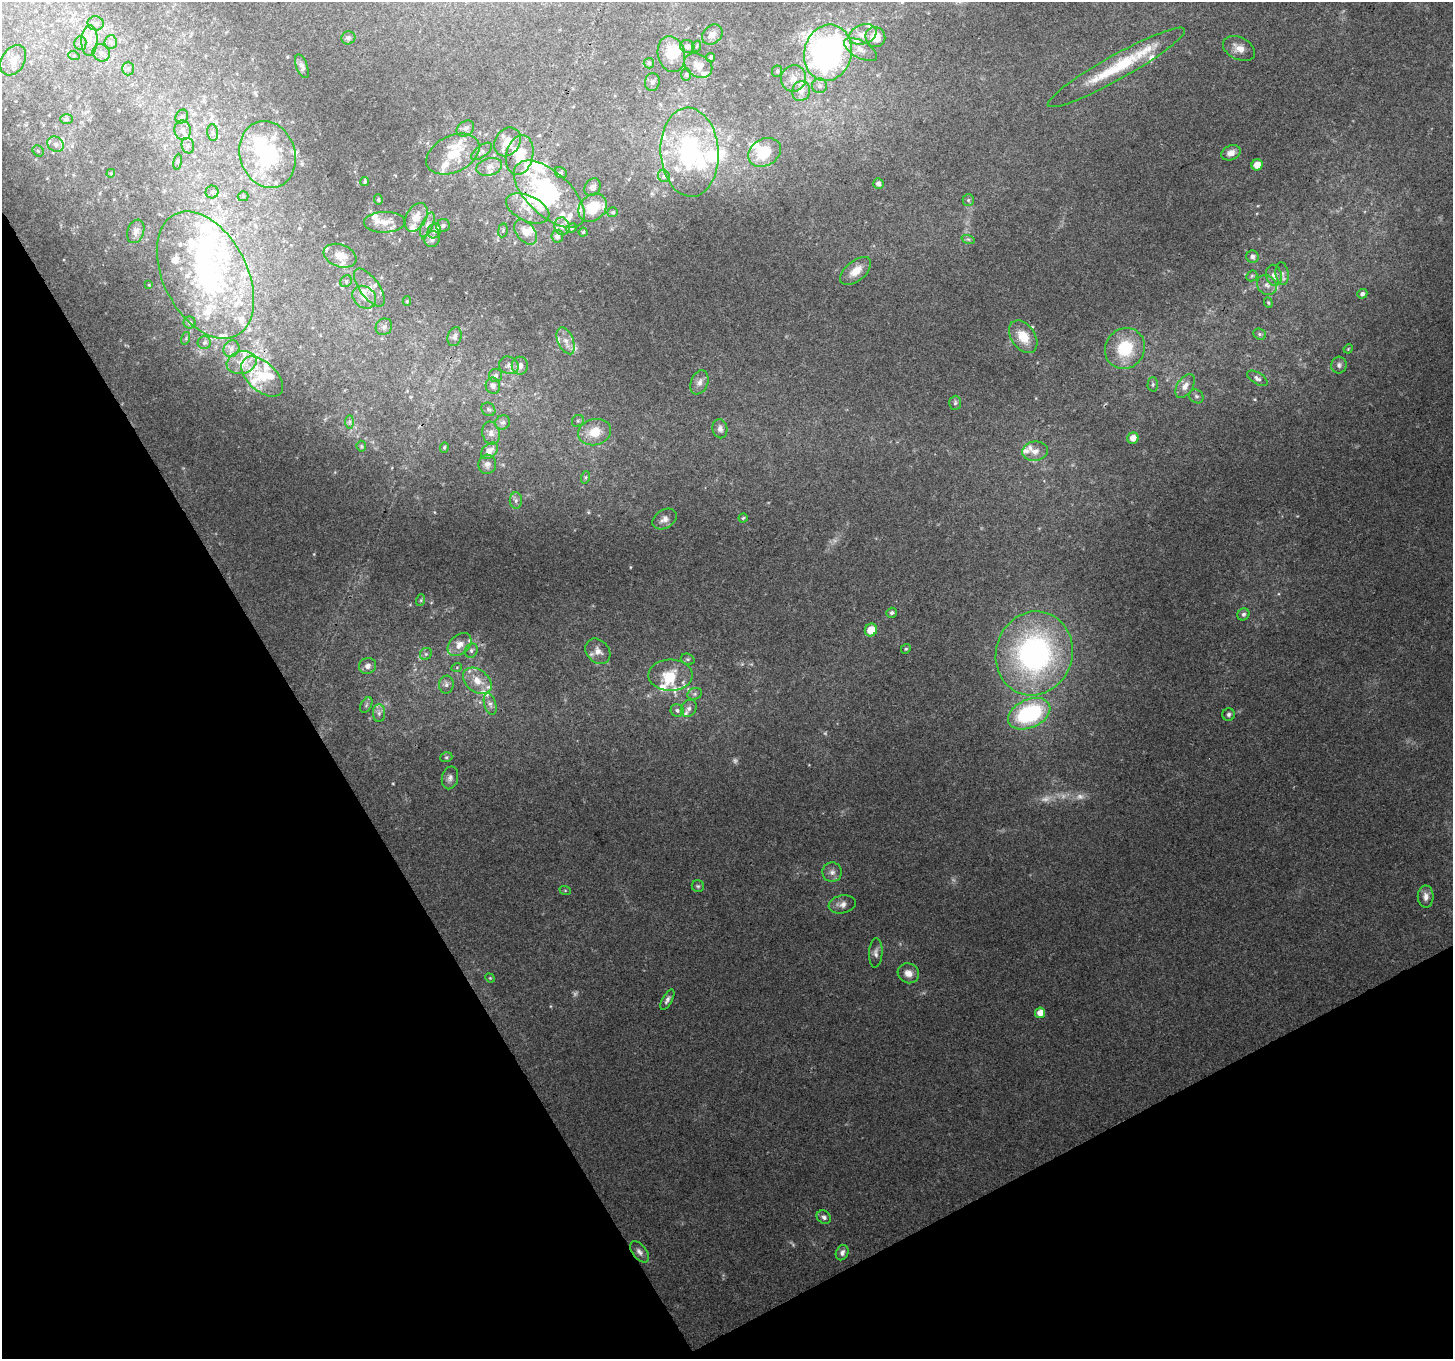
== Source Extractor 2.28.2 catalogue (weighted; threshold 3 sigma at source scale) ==
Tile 14 of 4 x 4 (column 2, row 4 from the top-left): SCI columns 1453-2903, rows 109-1465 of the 5811 x 5704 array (HDU 1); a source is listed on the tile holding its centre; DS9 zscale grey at full resolution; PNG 1455 x 1361 px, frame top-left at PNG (2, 2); each listed source drawn as its Kron ellipse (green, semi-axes under 4 px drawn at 4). Shown black and unused: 28% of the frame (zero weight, under 3 of 4 exposures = <1% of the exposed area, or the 3 px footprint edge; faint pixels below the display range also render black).
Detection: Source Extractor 2.28.2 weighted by HDU 2 'WHT'; one run over the whole footprint, this tile lists its part. Background 0.1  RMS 0.0054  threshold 0.0242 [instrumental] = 3 sigma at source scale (4.5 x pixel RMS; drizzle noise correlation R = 1.50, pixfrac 1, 0.0396/0.0396 arcsec/px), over >= 5 px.
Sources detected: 247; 8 too faint to see at this stretch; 6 inside a brighter object's white glare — neither listed nor drawn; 62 inside a brighter listed object's ellipse — not listed separately; the other 171 listed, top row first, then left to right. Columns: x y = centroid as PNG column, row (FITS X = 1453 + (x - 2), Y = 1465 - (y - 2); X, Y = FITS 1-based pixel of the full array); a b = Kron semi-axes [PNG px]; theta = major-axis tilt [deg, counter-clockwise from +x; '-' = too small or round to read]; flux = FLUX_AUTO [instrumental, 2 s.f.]
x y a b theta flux
96 23 8 7 - 2.4
863 34 14 9 19 5.9
712 35 11 9 42 3
875 37 10 10 - 7.2
348 38 7 6 - 1.3
89 41 15 8 86 5.6
111 42 6 6 - 1.8
80 43 6 6 - 1.7
687 46 7 6 - 2
697 46 6 3 71 0.65
1239 48 17 11 -26 5.5
860 49 18 8 -29 4.6
101 53 9 8 - 3
828 53 28 23 76 190
671 54 18 13 -75 12
74 56 6 4 -18 0.82
711 57 4 3 - 0.79
13 60 16 11 58 7.2
649 63 5 5 - 0.85
302 66 12 5 -69 1.9
698 66 15 11 -31 5.6
1116 67 78 12 29 31
128 69 7 6 - 1.4
777 71 6 5 - 0.94
686 75 6 5 - 1
793 78 13 12 - 6.2
652 82 9 7 80 1.9
819 86 7 7 - 1.9
801 91 10 9 - 3.8
182 116 7 6 - 1.4
66 119 6 5 - 1.2
465 129 9 7 34 2.2
183 130 10 8 -80 3.3
213 133 8 5 -83 1.5
507 142 15 12 58 8.8
56 144 9 7 -33 2.3
188 146 8 6 -75 1.8
38 151 6 5 - 0.87
482 151 12 5 37 2
690 152 44 29 -86 68
764 152 17 13 30 15
1231 153 10 7 23 3.8
453 154 28 18 25 18
268 155 34 27 -72 59
520 155 20 13 77 15
178 162 8 4 81 0.96
1257 165 5 5 - 6.2
489 167 13 8 15 4.1
111 173 4 3 - 0.48
561 173 6 5 - 0.89
664 176 6 5 - 1.2
365 181 4 3 - 0.71
878 184 5 5 - 2
593 187 9 7 56 1.9
212 192 6 6 - 1.4
549 194 43 22 -43 50
243 196 5 5 - 0.7
378 200 5 4 - 0.7
968 200 6 5 - 1.1
528 208 23 12 -25 9.5
592 208 15 12 43 16
613 212 5 5 - 0.81
416 217 15 10 61 6.2
384 222 20 10 2 6.5
427 225 13 5 67 2.5
443 226 7 6 - 1.4
562 226 9 7 -78 3.1
572 228 6 4 27 0.85
503 230 7 5 79 1.1
136 231 12 8 71 2.4
434 231 8 6 62 1.8
526 232 14 9 -51 6.2
583 232 4 4 - 0.85
557 236 6 6 - 2.6
432 239 8 7 - 2.2
968 239 7 4 -18 1
340 256 17 11 -20 7.2
1252 257 6 6 - 2.1
856 271 18 10 40 7.2
1282 273 11 6 -81 2.2
205 275 68 42 -63 120
1274 275 10 7 -76 3.2
1252 276 6 5 - 0.78
346 281 6 5 - 1
149 285 4 2 - 0.38
1267 285 11 9 -42 3.2
369 288 22 9 -54 5.7
1362 294 5 5 - 1.5
364 297 13 10 -38 5
407 301 5 4 - 0.76
1268 303 5 4 - 0.66
190 323 6 6 - 1.6
384 327 9 7 44 2.4
1260 334 6 5 - 1
455 337 10 7 73 2.2
1023 337 18 12 -55 12
186 338 6 4 73 0.82
566 341 14 7 -66 4
204 342 7 6 - 1.5
1125 348 21 19 51 26
231 349 8 7 - 2.4
1348 349 5 3 - 0.5
242 363 15 11 15 6.3
509 365 10 8 -23 2.9
1339 365 8 7 - 2
520 366 9 8 - 3.5
496 375 6 6 - 1.9
262 377 25 14 -43 14
1257 378 11 5 -32 1.7
699 382 12 8 68 3.4
1153 384 7 5 89 1.1
493 386 8 7 - 2.7
1185 386 13 8 57 4
1196 396 7 6 - 1.3
955 403 7 6 - 1.3
488 409 7 6 - 1.2
578 421 6 5 - 1.2
350 422 7 4 89 1.1
503 422 8 7 - 1.9
720 429 10 7 -80 2.4
595 432 16 13 16 13
491 433 11 8 -76 3.1
1133 438 6 5 - 4.3
361 446 5 5 - 0.66
444 447 5 4 - 0.81
489 451 10 6 44 4.1
1035 451 13 9 7 4.4
487 464 10 8 78 2.9
586 477 6 4 71 0.95
516 500 8 6 90 1.7
743 518 4 4 - 0.75
664 519 13 9 31 3.5
421 600 6 4 72 0.69
892 613 5 5 - 1.5
1243 614 6 5 - 1.4
871 630 6 6 - 9.4
459 645 13 9 42 5.5
906 649 5 4 - 0.74
471 651 7 6 - 1.4
598 651 14 11 -46 4.9
1034 653 42 38 72 140
426 654 6 5 - 1.2
688 659 7 5 -19 1.2
367 666 9 8 - 3.2
457 667 5 3 - 0.5
671 675 22 15 0 13
477 681 16 11 -39 8.7
446 685 9 7 80 2.2
695 694 7 5 21 1.4
490 704 11 6 -74 2.6
366 705 8 5 60 1.4
689 708 9 7 56 2.4
677 710 7 6 - 1.6
379 713 9 6 89 2.1
1029 714 22 14 24 64
1229 714 6 6 - 1.4
446 757 6 5 - 0.91
450 778 11 8 77 2.5
832 872 10 9 - 3
698 886 6 6 - 0.95
565 890 6 4 -19 0.62
1426 897 11 8 -90 3.3
842 904 14 9 10 3.4
876 953 15 6 87 2.4
908 973 11 9 -27 4.5
490 978 5 4 - 0.56
667 1000 11 5 59 1.8
1040 1013 5 5 - 5.5
824 1217 8 6 -37 1.8
639 1252 12 7 -51 2.4
842 1253 8 6 66 2.1
Unlisted compact peaks at least as high as the median listed source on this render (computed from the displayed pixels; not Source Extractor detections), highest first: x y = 1255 399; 630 567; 393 783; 314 554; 588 512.